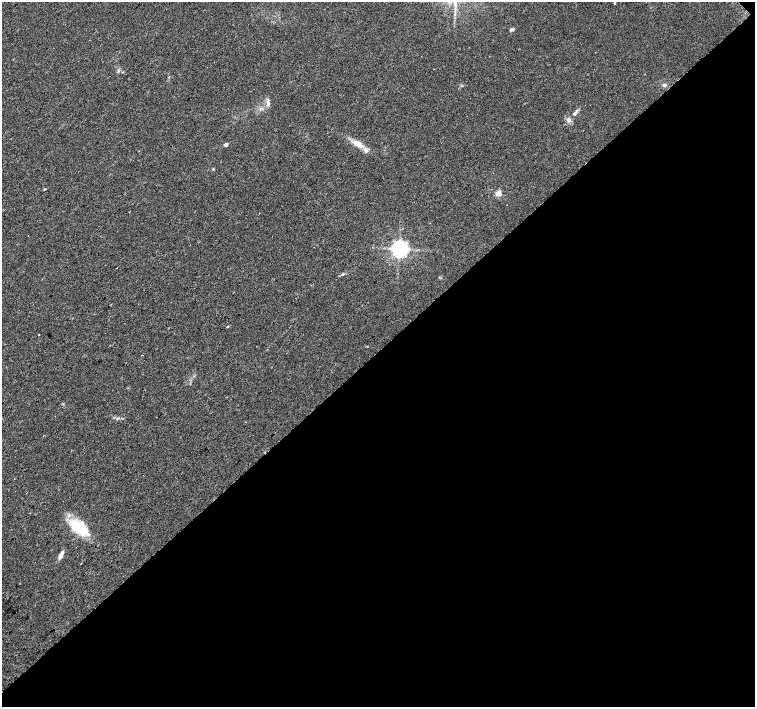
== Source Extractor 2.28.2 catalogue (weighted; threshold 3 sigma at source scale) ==
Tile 12 of 4 x 4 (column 4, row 3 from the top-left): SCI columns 4517-6021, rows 1562-2970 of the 6026 x 6006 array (HDU 1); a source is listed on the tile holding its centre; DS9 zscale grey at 2 x 2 block average (1 PNG px = mean of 2 x 2 image px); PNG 757 x 709 px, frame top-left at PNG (2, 2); no overlay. Shown black and unused: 50% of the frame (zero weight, under 2 of 3 exposures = <1% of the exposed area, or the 3 px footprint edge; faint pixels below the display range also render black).
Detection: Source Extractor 2.28.2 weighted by HDU 2 'WHT'; one run over the whole footprint, this tile lists its part. Background 0.0278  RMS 0.0046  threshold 0.0205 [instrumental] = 3 sigma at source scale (4.5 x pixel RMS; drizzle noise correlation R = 1.50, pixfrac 1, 0.0396/0.0396 arcsec/px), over >= 5 px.
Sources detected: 19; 1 inside a brighter listed object's ellipse — not listed separately; the other 18 listed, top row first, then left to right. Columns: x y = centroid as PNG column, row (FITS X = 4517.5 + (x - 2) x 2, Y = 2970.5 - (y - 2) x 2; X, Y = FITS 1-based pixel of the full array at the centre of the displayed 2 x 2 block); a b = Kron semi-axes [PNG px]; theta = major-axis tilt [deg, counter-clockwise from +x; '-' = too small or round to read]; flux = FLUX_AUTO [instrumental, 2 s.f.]
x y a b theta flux
614 3 2 2 - 1.3
511 30 7 3 30 2
664 85 5 4 - 2.3
268 103 8 4 55 3
574 114 5 4 - 2.5
568 120 6 5 - 3.2
226 144 3 2 - 6.4
358 144 15 7 -32 11
213 169 3 2 - 0.73
45 189 3 2 - 0.69
498 193 3 3 - 27
399 249 4 4 - 600
117 268 2 2 - 1.7
227 326 3 2 - 0.91
39 335 2 2 - 1.5
117 419 3 2 - 0.82
79 527 26 12 -38 36
61 555 11 4 67 4.4
Isophote crosses this tile's border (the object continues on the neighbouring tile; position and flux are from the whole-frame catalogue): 1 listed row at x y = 614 3
Diffuse or blended objects may show on this block-average render without a row.